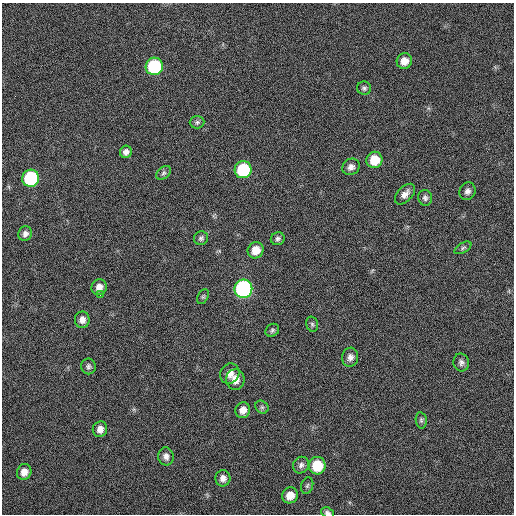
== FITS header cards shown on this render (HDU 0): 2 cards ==
NAXIS1  =                  512 / Axis length
NAXIS2  =                  512 / Axis length

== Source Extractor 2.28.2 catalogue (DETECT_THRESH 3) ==
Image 512 x 512 px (HDU 0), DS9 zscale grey, 1 PNG px = 1 image px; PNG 516 x 516 px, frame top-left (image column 1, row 512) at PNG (2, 3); each listed source drawn as its Kron ellipse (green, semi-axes under 4 px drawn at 4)
Background 16.6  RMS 3.9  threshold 11.8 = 3 sigma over >= 5 px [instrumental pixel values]
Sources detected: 42; all 42 listed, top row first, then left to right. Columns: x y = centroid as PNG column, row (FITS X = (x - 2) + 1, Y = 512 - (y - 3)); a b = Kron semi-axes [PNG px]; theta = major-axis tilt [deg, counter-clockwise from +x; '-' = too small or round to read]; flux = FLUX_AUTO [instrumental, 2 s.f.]
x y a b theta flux
404 61 8 7 - 2400
154 66 9 8 - 24000
364 88 7 6 - 660
197 122 7 6 - 640
126 152 6 6 - 1100
374 160 8 8 - 5500
351 167 9 8 - 1300
243 170 8 8 - 19000
164 173 8 5 41 650
31 178 8 8 - 26000
467 191 9 8 - 1100
405 194 12 7 46 1700
425 198 8 7 - 830
25 234 7 6 - 980
201 238 7 6 - 640
278 239 7 6 - 750
463 248 9 5 30 570
256 250 8 7 - 3500
99 287 8 7 - 1600
243 289 9 9 - 62000
100 295 2 2 - 140
203 297 8 5 63 460
82 320 8 7 - 1600
312 324 8 5 -74 550
272 330 7 6 - 600
350 357 9 8 - 1400
461 362 9 7 -76 940
88 366 8 7 - 750
230 374 10 9 - 2000
235 380 10 9 - 2500
262 407 7 6 - 550
243 410 8 7 - 2000
421 420 8 5 -81 570
100 429 8 7 - 1700
166 456 9 7 -79 1300
301 465 8 7 - 940
317 466 8 8 - 8800
24 472 8 7 - 2100
223 478 8 7 - 1400
307 486 8 6 73 530
290 495 8 7 - 2800
327 513 7 5 -22 710
At the frame edge (FLAGS 8, measured only in part): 1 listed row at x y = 327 513